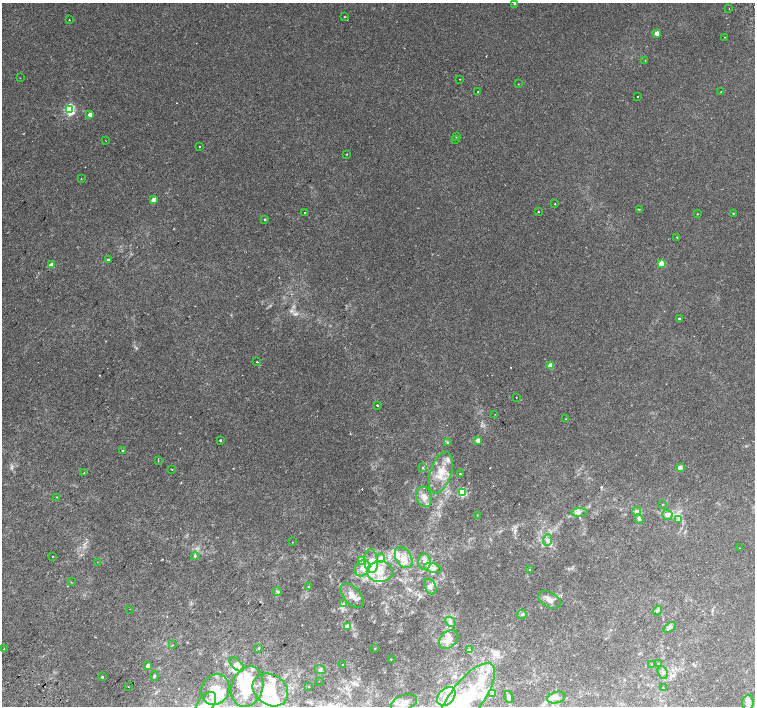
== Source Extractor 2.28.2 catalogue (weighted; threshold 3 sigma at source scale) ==
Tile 7 of 4 x 4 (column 3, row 2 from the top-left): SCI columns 3055-4560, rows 3013-4419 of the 6116 x 6089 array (HDU 1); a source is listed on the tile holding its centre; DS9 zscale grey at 2 x 2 block average (1 PNG px = mean of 2 x 2 image px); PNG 757 x 708 px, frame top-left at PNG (2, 3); each listed source drawn as its Kron ellipse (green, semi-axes under 4 px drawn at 4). Shown black and unused: <1% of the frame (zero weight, under 2 of 3 exposures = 3% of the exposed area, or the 3 px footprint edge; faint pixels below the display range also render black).
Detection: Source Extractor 2.28.2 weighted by HDU 2 'WHT'; one run over the whole footprint, this tile lists its part. Background 0.00381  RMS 0.0025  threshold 0.0111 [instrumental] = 3 sigma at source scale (4.5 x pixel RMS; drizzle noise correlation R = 1.50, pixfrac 1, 0.0396/0.0396 arcsec/px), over >= 5 px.
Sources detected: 152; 3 inside a brighter object's white glare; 5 cosmic-ray / hot-pixel residue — neither listed nor drawn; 24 inside a brighter listed object's ellipse — not listed separately; the other 120 listed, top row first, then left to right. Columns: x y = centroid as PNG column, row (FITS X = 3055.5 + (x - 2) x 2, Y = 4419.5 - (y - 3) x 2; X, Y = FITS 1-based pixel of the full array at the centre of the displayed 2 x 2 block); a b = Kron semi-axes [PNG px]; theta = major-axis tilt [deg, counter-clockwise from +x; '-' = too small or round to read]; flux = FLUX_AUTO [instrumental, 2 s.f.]
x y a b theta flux
514 3 2 2 - 0.87
729 8 2 2 - 0.25
344 17 2 2 - 0.25
69 19 2 2 - 0.17
657 33 3 2 - 6.5
725 37 2 2 - 0.3
645 60 2 2 - 0.2
20 78 2 2 - 0.18
459 79 2 2 - 0.35
518 84 2 2 - 0.2
478 92 2 2 - 1.1
721 92 2 2 - 0.33
638 96 2 2 - 0.56
70 109 4 3 - 63
90 114 2 2 - 3.8
456 137 3 2 - 0.33
456 139 2 2 - 0.55
106 141 2 2 - 0.33
199 147 2 2 - 0.23
346 154 2 2 - 0.29
81 179 2 2 - 0.27
153 200 3 2 - 4.6
555 204 2 2 - 0.64
639 209 3 2 - 0.36
538 212 2 2 - 0.38
305 213 2 2 - 0.58
733 213 2 2 - 0.36
697 214 2 2 - 0.28
265 220 3 2 - 0.5
677 237 2 2 - 0.45
108 260 3 2 - 0.76
661 264 3 3 - 11
51 265 3 2 - 4.9
679 319 2 2 - 1
257 362 2 2 - 0.7
550 365 3 3 - 9.6
516 398 2 2 - 0.16
377 405 2 2 - 9.4
495 414 2 2 - 0.21
566 419 2 2 - 0.26
220 440 2 2 - 0.51
478 440 3 2 - 4
447 442 3 3 - 0.83
123 451 2 2 - 1
158 461 2 2 - 0.36
680 467 2 2 - 4.7
423 468 3 3 - 0.49
172 470 2 2 - 0.4
84 473 2 2 - 1.4
441 473 22 10 72 11
460 474 2 2 - 0.58
462 492 3 3 - 37
57 497 2 2 - 0.29
424 497 10 7 -72 3.7
663 504 2 2 - 0.58
637 511 4 4 - 2.3
579 513 8 3 3 1.3
477 515 2 2 - 0.25
667 515 5 5 - 1.5
639 519 5 2 - 0.7
678 519 3 2 - 0.54
547 540 6 3 72 1.4
293 542 2 2 - 0.21
740 548 2 2 - 0.17
53 556 2 2 - 0.66
195 556 4 3 - 0.61
381 558 4 4 - 1.2
404 558 11 7 -58 5.3
362 560 4 2 - 0.74
371 561 12 7 -84 5.2
97 562 2 2 - 0.17
425 562 8 6 -90 3
362 568 9 7 50 3.8
433 568 9 4 -16 2.4
530 570 2 2 - 1
380 572 13 10 -1 8.5
71 582 2 2 - 0.73
430 586 8 5 -63 2
308 587 3 2 - 0.32
277 591 5 3 - 0.75
352 596 15 8 -50 4.9
550 600 12 7 -29 3.9
343 604 4 3 - 0.74
130 609 2 2 - 0.64
657 611 5 3 - 0.78
522 614 4 2 - 0.62
450 622 6 4 -45 1.4
347 627 4 2 - 0.68
670 627 7 4 36 1.4
449 639 11 7 43 4.2
173 645 2 2 - 0.49
258 648 3 2 - 0.61
375 648 2 2 - 0.35
4 649 2 2 - 0.8
469 650 3 2 - 0.38
391 659 2 2 - 0.47
658 663 3 2 - 0.34
237 664 9 5 -45 2.1
652 664 3 2 - 0.37
147 665 3 2 - 2.1
342 665 2 2 - 0.19
320 670 6 3 -18 0.84
663 672 7 5 -70 1.4
154 676 5 2 - 0.57
102 677 2 2 - 1.8
319 681 2 2 - 0.18
128 687 2 2 - 0.35
247 687 21 15 71 14
309 687 2 2 - 0.95
663 688 2 2 - 0.44
215 689 15 13 63 9.6
270 690 19 15 -36 15
493 694 4 3 - 0.74
446 696 11 7 48 5.4
509 697 6 4 -75 0.99
466 698 42 16 53 40
556 698 9 5 14 3
748 702 8 6 83 2.7
404 703 13 7 19 4.8
205 706 15 8 56 7.4
Isophote crosses this tile's border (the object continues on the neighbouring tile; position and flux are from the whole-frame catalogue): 3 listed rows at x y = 514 3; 466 698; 205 706
Diffuse or blended objects may show on this block-average render without a row.